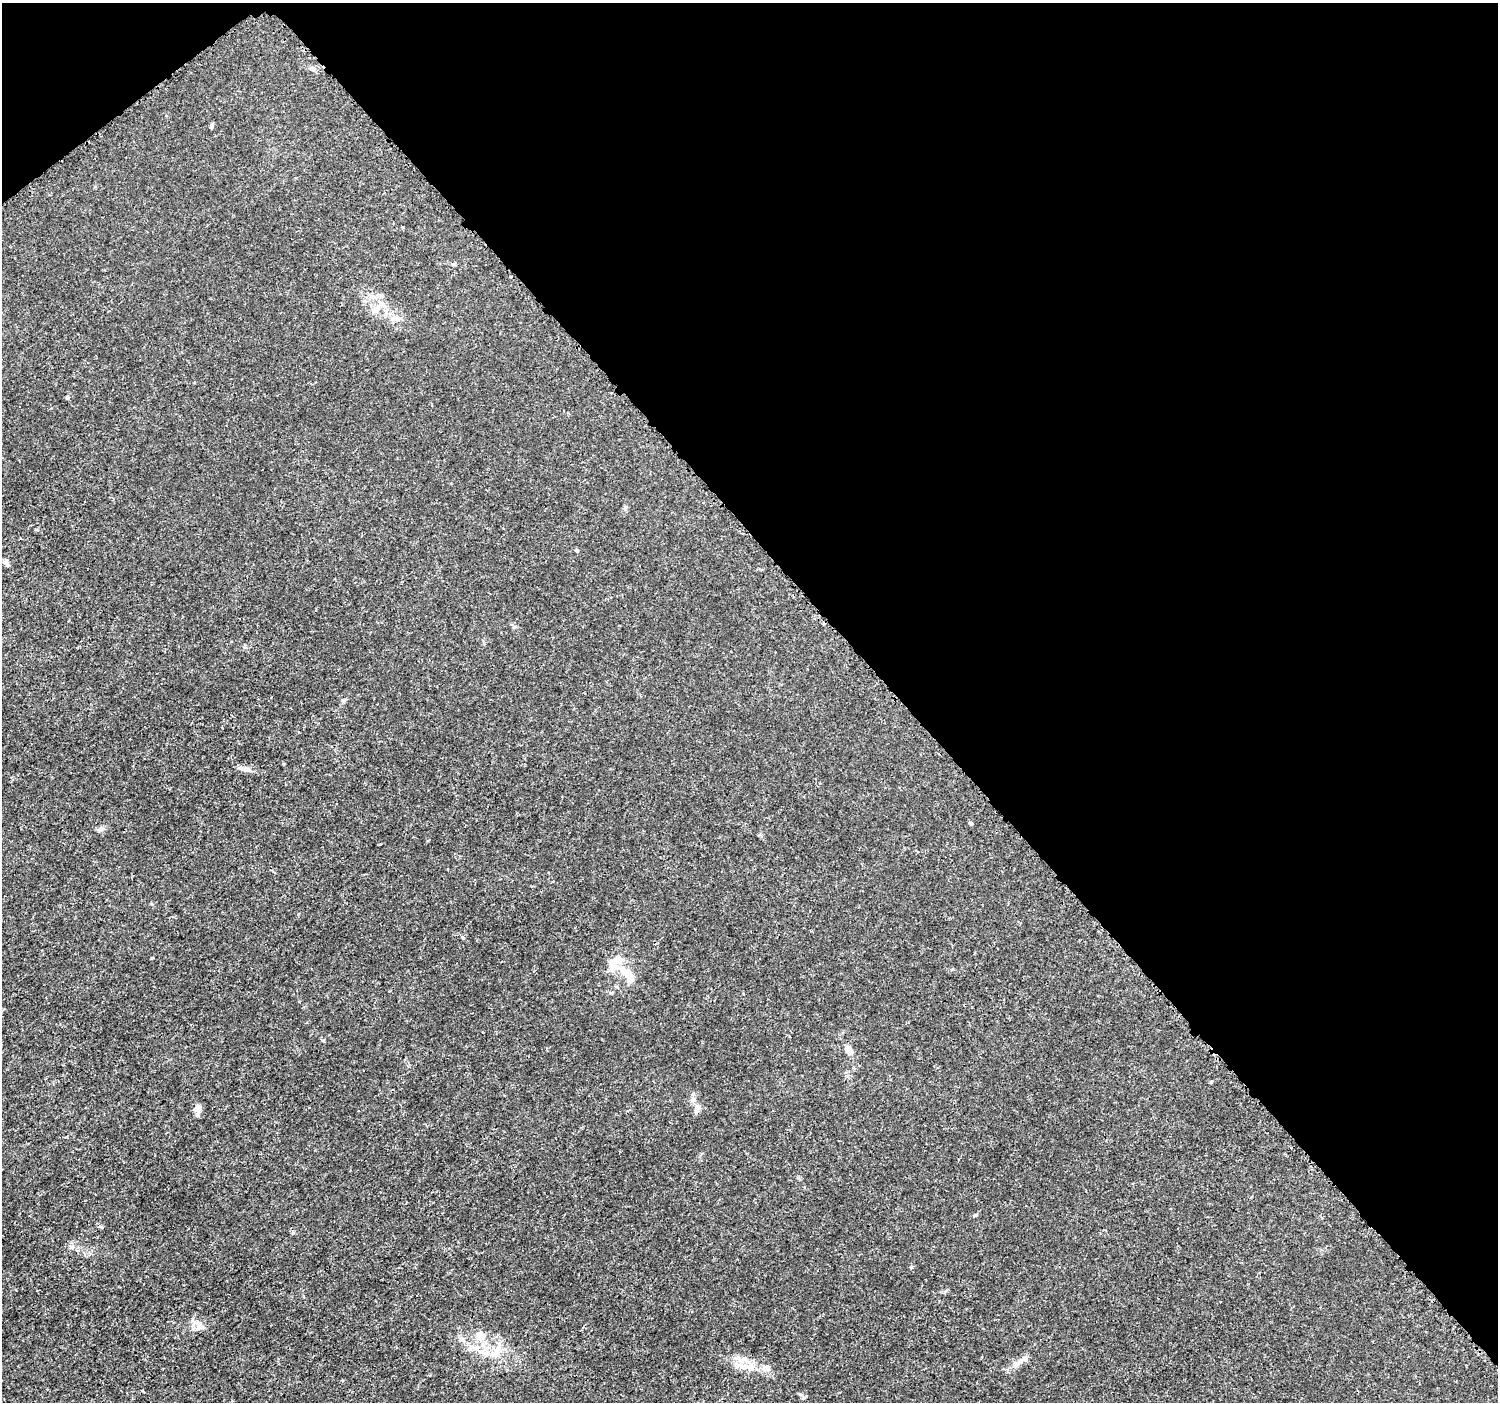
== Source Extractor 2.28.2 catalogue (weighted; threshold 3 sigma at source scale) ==
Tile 3 of 4 x 4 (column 3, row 1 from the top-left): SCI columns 3016-4511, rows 4366-5765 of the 6038 x 5992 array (HDU 1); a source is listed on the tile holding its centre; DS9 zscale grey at full resolution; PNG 1500 x 1404 px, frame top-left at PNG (2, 3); no overlay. Shown black and unused: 41% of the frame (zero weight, under 3 of 5 exposures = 2% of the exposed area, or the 3 px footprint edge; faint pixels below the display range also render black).
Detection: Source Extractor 2.28.2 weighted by HDU 2 'WHT'; one run over the whole footprint, this tile lists its part. Background 0.00153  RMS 7.0e-04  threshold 0.00316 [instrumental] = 3 sigma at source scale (4.5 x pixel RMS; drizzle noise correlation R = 1.50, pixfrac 1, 0.0396/0.0396 arcsec/px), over >= 5 px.
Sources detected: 26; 4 inside a brighter listed object's ellipse — not listed separately; the other 22 listed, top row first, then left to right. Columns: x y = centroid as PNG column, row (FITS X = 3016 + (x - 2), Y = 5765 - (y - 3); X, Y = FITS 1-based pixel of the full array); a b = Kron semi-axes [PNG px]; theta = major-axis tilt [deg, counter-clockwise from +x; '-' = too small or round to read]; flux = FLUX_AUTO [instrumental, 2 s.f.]
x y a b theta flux
212 126 8 4 -90 0.1
383 304 10 7 -45 0.37
376 310 11 7 42 0.37
396 318 13 9 0 0.46
67 398 5 4 - 0.14
577 550 5 4 - 0.091
6 562 9 5 -63 0.21
246 769 16 6 -5 0.34
971 824 5 4 - 0.11
101 829 8 6 0 0.2
624 971 22 10 -46 1.2
611 993 6 4 0 0.084
849 1050 17 7 -56 0.39
197 1108 11 9 38 0.34
697 1108 12 8 64 0.37
101 1227 7 4 -22 0.12
198 1323 9 6 -13 0.35
480 1336 14 13 - 0.87
462 1339 9 7 -27 0.29
495 1354 15 10 25 0.84
1018 1363 19 5 38 0.44
744 1367 19 8 -2 0.84
Unlisted compact peaks at least as high as the median listed source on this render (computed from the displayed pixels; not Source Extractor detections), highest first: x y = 323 1040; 463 938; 911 1267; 514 627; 975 1215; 1211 1082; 344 700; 625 508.